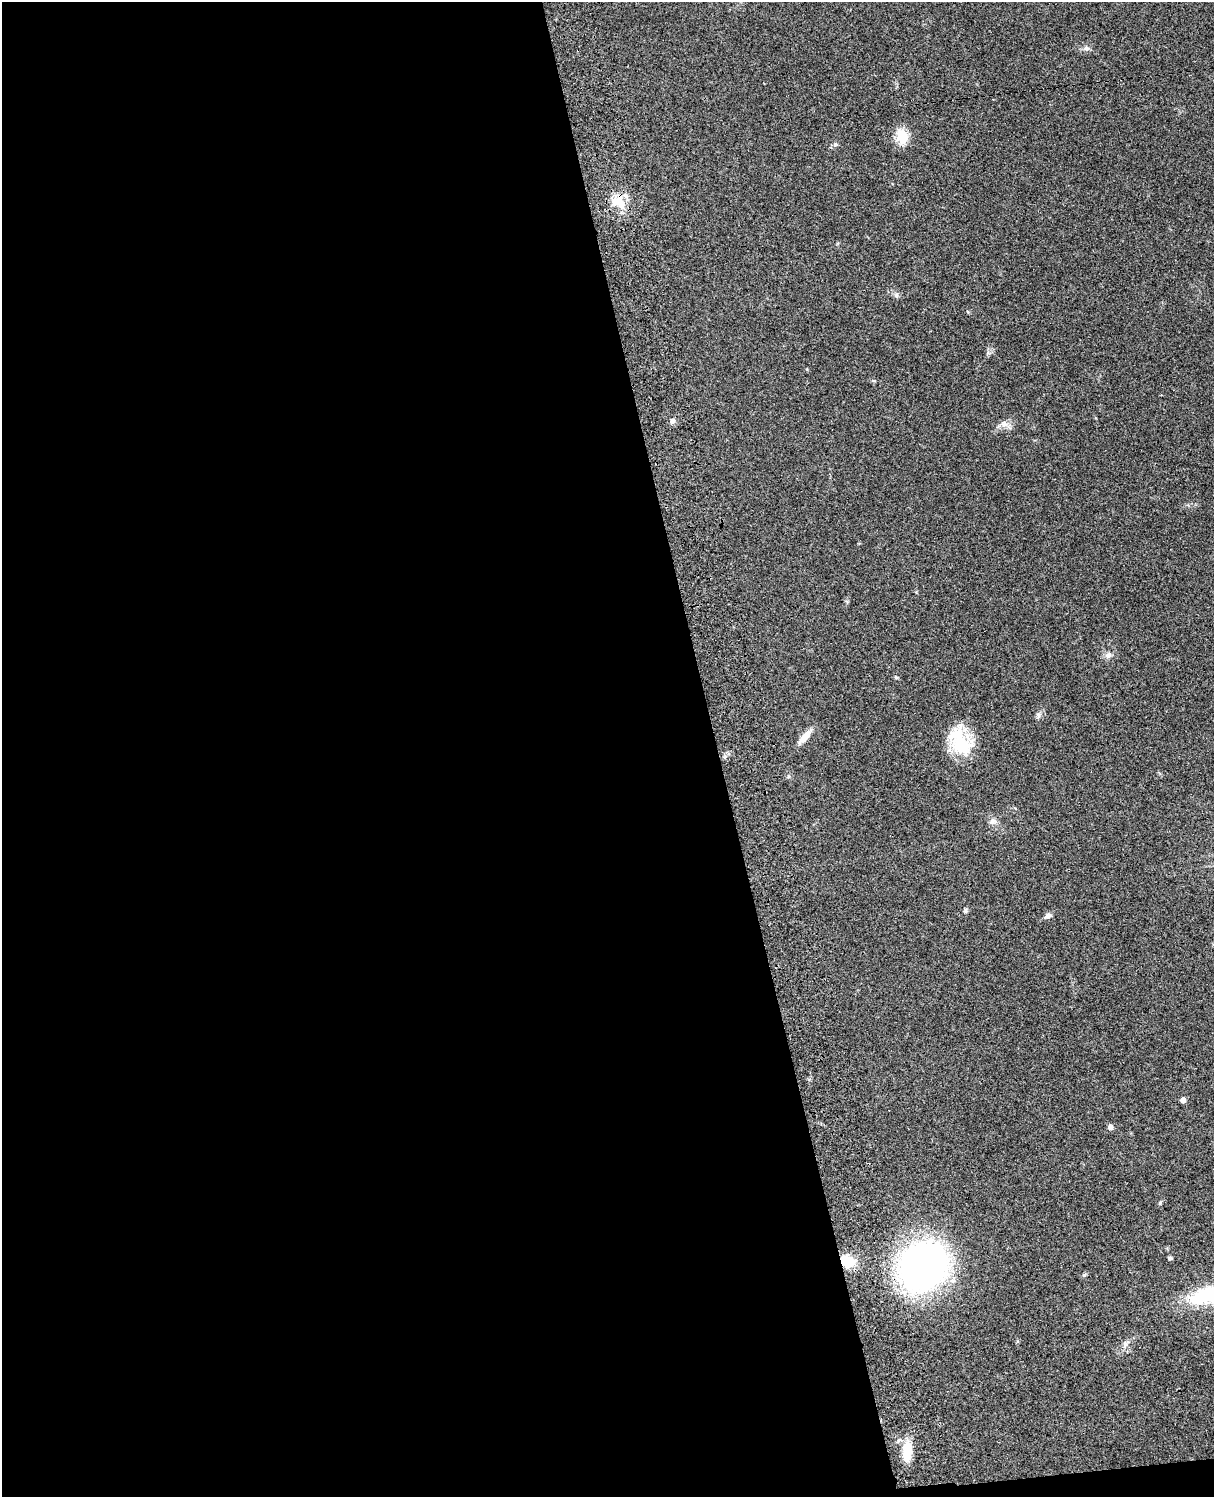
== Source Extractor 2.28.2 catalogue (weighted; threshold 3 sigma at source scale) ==
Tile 9 of 4 x 3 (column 1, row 3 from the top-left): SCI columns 122-1333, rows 276-1770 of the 5086 x 4923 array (HDU 1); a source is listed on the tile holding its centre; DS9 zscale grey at full resolution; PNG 1216 x 1499 px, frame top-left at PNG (2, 2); no overlay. Shown black and unused: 60% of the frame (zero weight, under 3 of 4 exposures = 6% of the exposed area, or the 3 px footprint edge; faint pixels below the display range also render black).
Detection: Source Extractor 2.28.2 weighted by HDU 2 'WHT'; one run over the whole footprint, this tile lists its part. Background 0.0761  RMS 0.0059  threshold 0.0264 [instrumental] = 3 sigma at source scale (4.5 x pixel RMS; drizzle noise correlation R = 1.50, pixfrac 1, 0.05/0.05 arcsec/px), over >= 5 px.
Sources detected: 26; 1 inside a brighter object's white glare — not listed; the other 25 listed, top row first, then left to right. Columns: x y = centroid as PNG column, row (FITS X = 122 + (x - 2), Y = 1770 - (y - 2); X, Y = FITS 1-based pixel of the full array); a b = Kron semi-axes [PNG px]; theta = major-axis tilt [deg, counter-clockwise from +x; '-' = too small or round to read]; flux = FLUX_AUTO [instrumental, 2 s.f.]
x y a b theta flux
1086 48 8 7 - 1.8
902 136 21 15 -71 9.5
835 144 6 5 - 1.1
618 201 20 16 -46 13
896 295 7 6 - 1.4
673 421 7 7 - 1.9
1004 424 12 9 -3 3.7
1108 655 9 7 61 2.3
896 677 6 4 -44 0.74
1038 715 8 7 - 1.7
805 737 21 7 48 6.6
959 743 33 27 -38 27
993 821 10 7 8 2.2
965 911 6 5 - 1.1
1048 916 10 7 20 2
1183 1100 5 4 - 3.6
1110 1127 5 5 - 3
1160 1203 5 4 - 0.67
1170 1258 5 3 - 1
847 1261 15 12 -24 14
923 1267 40 35 52 290
1084 1275 6 5 - 0.91
1211 1294 47 16 13 58
1125 1344 9 6 83 2
907 1452 24 10 87 13
Overlapping masked pixels (flux is a lower limit): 2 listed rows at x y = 618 201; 847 1261
Isophote crosses this tile's border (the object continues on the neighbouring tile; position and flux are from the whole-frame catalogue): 1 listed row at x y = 1211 1294